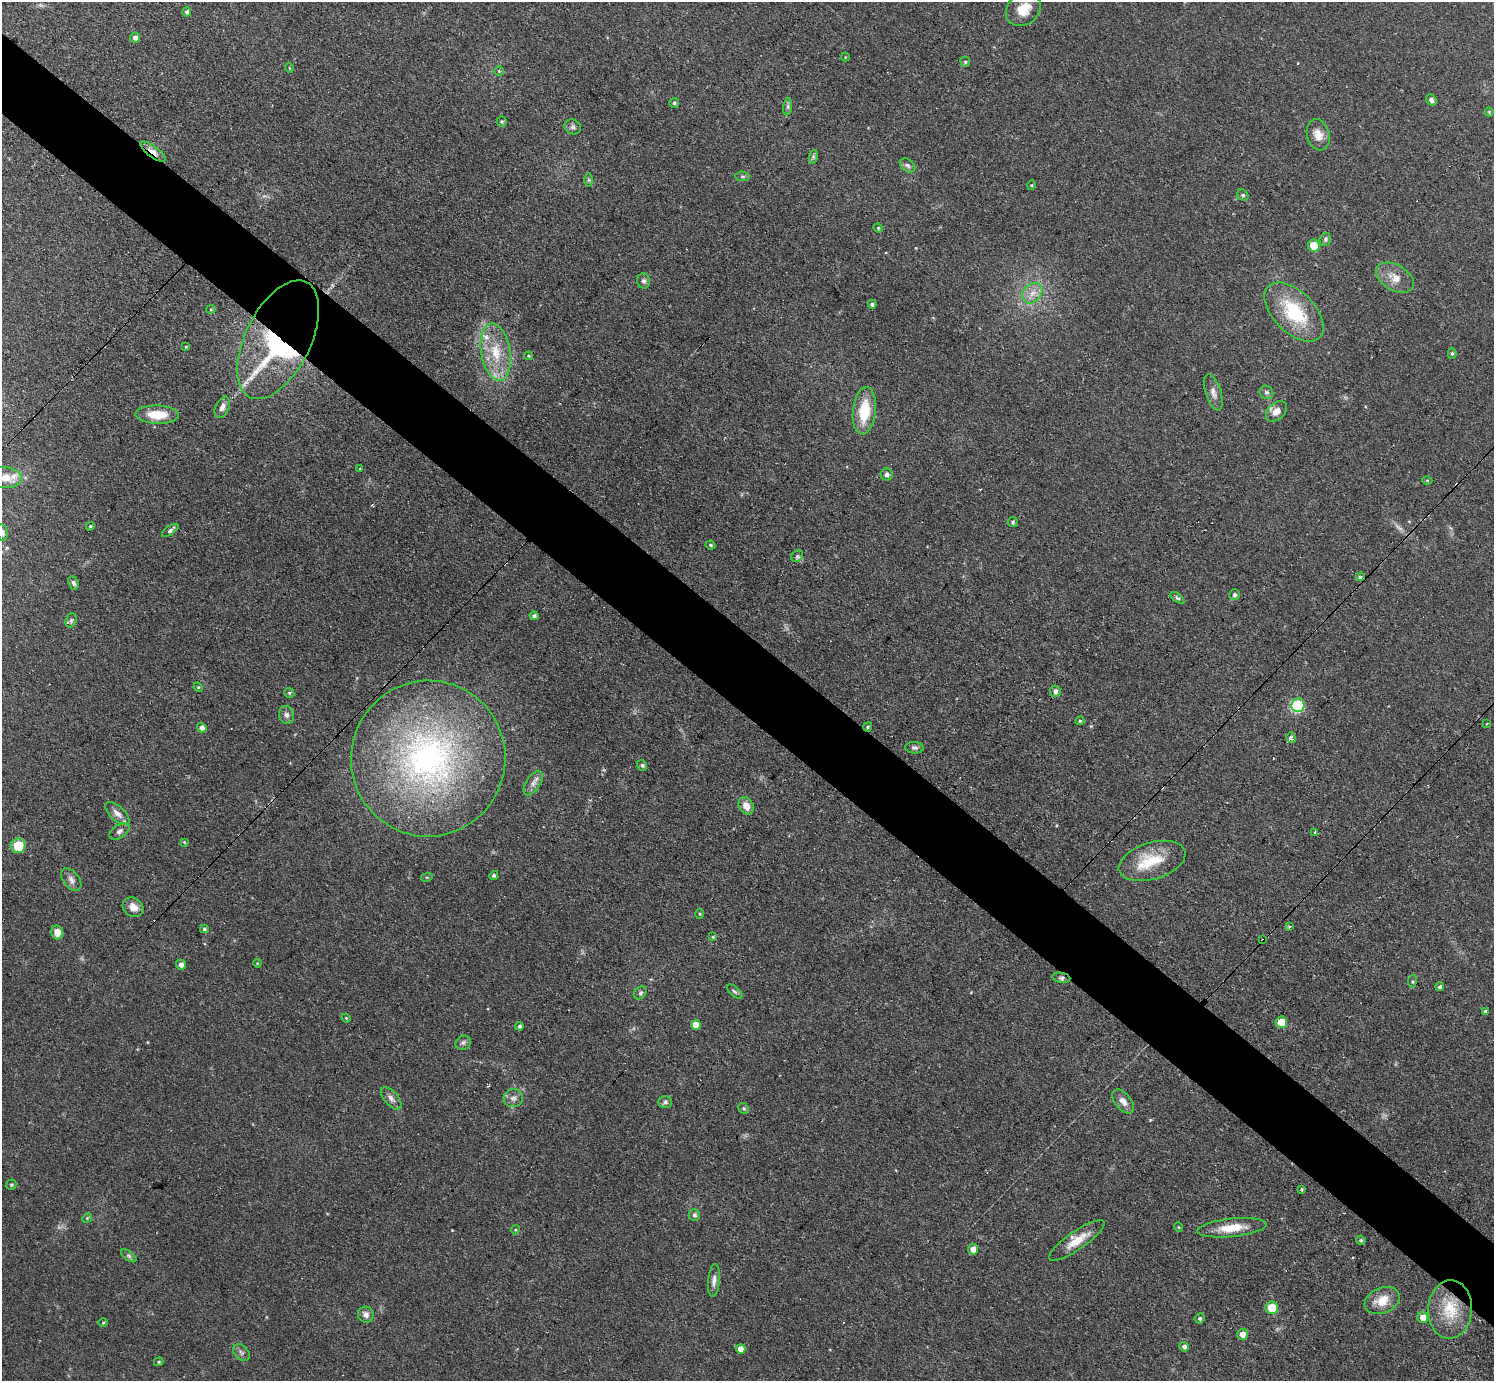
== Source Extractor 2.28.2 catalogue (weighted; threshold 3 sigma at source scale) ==
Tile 6 of 4 x 4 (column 2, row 2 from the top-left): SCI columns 1547-3038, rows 3080-4458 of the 6141 x 6138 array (HDU 1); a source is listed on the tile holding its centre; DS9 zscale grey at full resolution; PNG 1496 x 1383 px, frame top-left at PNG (2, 2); each listed source drawn as its Kron ellipse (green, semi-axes under 4 px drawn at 4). Shown black and unused: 6% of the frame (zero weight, under 3 of 4 exposures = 1% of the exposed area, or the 3 px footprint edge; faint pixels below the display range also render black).
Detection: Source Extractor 2.28.2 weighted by HDU 2 'WHT'; one run over the whole footprint, this tile lists its part. Background 0.116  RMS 0.007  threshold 0.0315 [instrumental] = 3 sigma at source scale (4.5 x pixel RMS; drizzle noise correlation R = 1.50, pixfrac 1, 0.05/0.05 arcsec/px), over >= 5 px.
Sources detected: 140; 1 too faint to see at this stretch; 2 inside a brighter object's white glare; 4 cosmic-ray / hot-pixel residue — neither listed nor drawn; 3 inside a brighter listed object's ellipse — not listed separately; the other 130 listed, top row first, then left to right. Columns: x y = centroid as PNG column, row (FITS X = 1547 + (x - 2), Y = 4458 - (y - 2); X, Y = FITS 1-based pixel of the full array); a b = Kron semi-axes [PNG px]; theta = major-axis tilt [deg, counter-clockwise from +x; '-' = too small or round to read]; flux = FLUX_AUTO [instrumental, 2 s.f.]
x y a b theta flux
1023 9 19 15 38 13
187 12 4 4 - 1.4
135 38 5 5 - 3
845 57 4 4 - 0.66
965 62 5 4 - 0.86
289 68 5 3 - 0.54
499 71 5 5 - 0.87
1431 100 6 5 - 1.9
674 103 5 5 - 1.1
788 107 9 4 82 1.6
1489 112 4 4 - 0.78
502 122 5 5 - 1
573 127 9 7 -26 2.1
1318 135 16 11 -74 7.9
153 151 15 5 -36 6.5
813 157 7 4 73 1.2
907 165 8 6 -37 2
742 176 7 4 -5 1.1
589 180 7 4 90 1.2
1032 185 5 3 - 0.65
1243 195 6 5 - 1.1
878 228 5 4 - 0.82
1325 239 6 5 - 1.3
1314 246 6 6 - 12
1395 278 21 12 -30 9.4
644 281 7 6 - 2.1
1032 293 11 8 49 6.3
872 304 4 4 - 1.4
211 309 4 4 - 0.82
1294 312 36 20 -44 43
278 340 64 32 64 160
186 347 4 3 - 0.58
496 352 29 14 -81 22
1452 353 5 4 - 1.1
529 356 4 3 - 0.66
1213 392 19 8 -72 4.8
1266 392 7 6 - 1.7
222 407 11 6 66 3.7
864 411 24 11 84 24
1276 411 12 8 41 5.8
157 415 22 9 -2 15
360 468 4 3 - 0.61
887 474 6 6 - 2.1
5 477 17 10 -6 7.7
1427 480 5 3 - 0.63
1013 522 5 5 - 1.1
90 526 4 4 - 0.87
170 530 9 4 34 2.3
2 533 8 5 -78 1.7
710 545 5 3 - 0.86
797 556 6 5 - 1.3
1360 577 4 4 - 1.4
73 583 7 5 -65 2
1234 595 5 5 - 1.4
1177 598 8 4 -36 1.3
534 616 5 4 - 1.6
71 620 7 5 69 1.4
198 687 5 4 - 0.67
1055 691 5 5 - 2.7
289 693 5 4 - 0.96
1298 705 7 6 - 47
286 715 9 7 -72 2.5
1080 721 4 4 - 0.71
1487 724 3 2 - 0.66
868 727 5 3 - 1
202 728 5 4 - 2.9
1291 738 5 4 - 3.2
914 748 9 6 -6 1.7
428 759 78 77 - 270
642 765 6 5 - 1.3
533 783 14 7 57 3.8
746 806 9 7 -60 6.2
117 814 15 7 -42 4.6
119 831 11 6 34 2.6
1315 832 3 3 - 1
184 842 3 3 - 0.6
18 846 7 7 - 17
1152 861 34 18 17 26
494 876 4 4 - 1.5
427 877 6 3 18 0.71
71 880 13 8 -53 3.6
133 907 11 9 -37 6.2
700 914 5 3 - 0.7
1290 927 3 3 - 1.2
204 929 4 3 - 0.94
57 932 7 6 - 6.8
713 937 4 4 - 0.78
1263 940 3 3 - 1.1
257 963 4 3 - 0.59
181 965 5 5 - 2.4
1061 978 9 5 -11 1.6
1412 981 6 3 82 0.87
1440 987 4 4 - 1.5
735 991 9 5 -41 1.5
640 993 7 5 45 1.4
1485 1011 4 3 - 1.1
346 1018 4 3 - 0.61
1281 1022 6 6 - 8.6
696 1025 5 5 - 12
520 1026 4 4 - 1.3
463 1042 8 6 29 1.9
391 1098 13 7 -49 3.4
513 1098 9 9 - 3.3
1123 1101 14 8 -51 4.5
665 1102 7 6 - 1.6
744 1108 6 5 - 1.1
11 1185 5 5 - 1
1301 1189 3 2 - 0.77
694 1215 6 5 - 2.1
87 1218 5 4 - 0.93
1178 1227 5 3 - 0.62
1232 1228 35 9 6 15
515 1230 5 3 - 0.65
1077 1240 33 9 34 12
1361 1240 4 4 - 1.1
973 1249 5 5 - 5.9
129 1256 9 4 -36 1.6
714 1280 16 6 85 3.3
1382 1301 18 12 22 12
1272 1308 6 6 - 16
1450 1309 29 22 87 25
366 1315 8 8 - 3.4
1200 1318 5 5 - 1.2
1423 1318 5 5 - 6.9
103 1323 4 3 - 0.67
1242 1334 5 5 - 5.1
1184 1347 5 4 - 2
741 1349 5 4 - 6.3
241 1352 10 6 -45 2.2
159 1362 5 4 - 0.8
Overlapping masked pixels (flux is a lower limit): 5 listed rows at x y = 153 151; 278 340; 868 727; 1263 940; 1061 978
Isophote crosses this tile's border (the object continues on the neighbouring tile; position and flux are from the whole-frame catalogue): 2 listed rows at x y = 5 477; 2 533